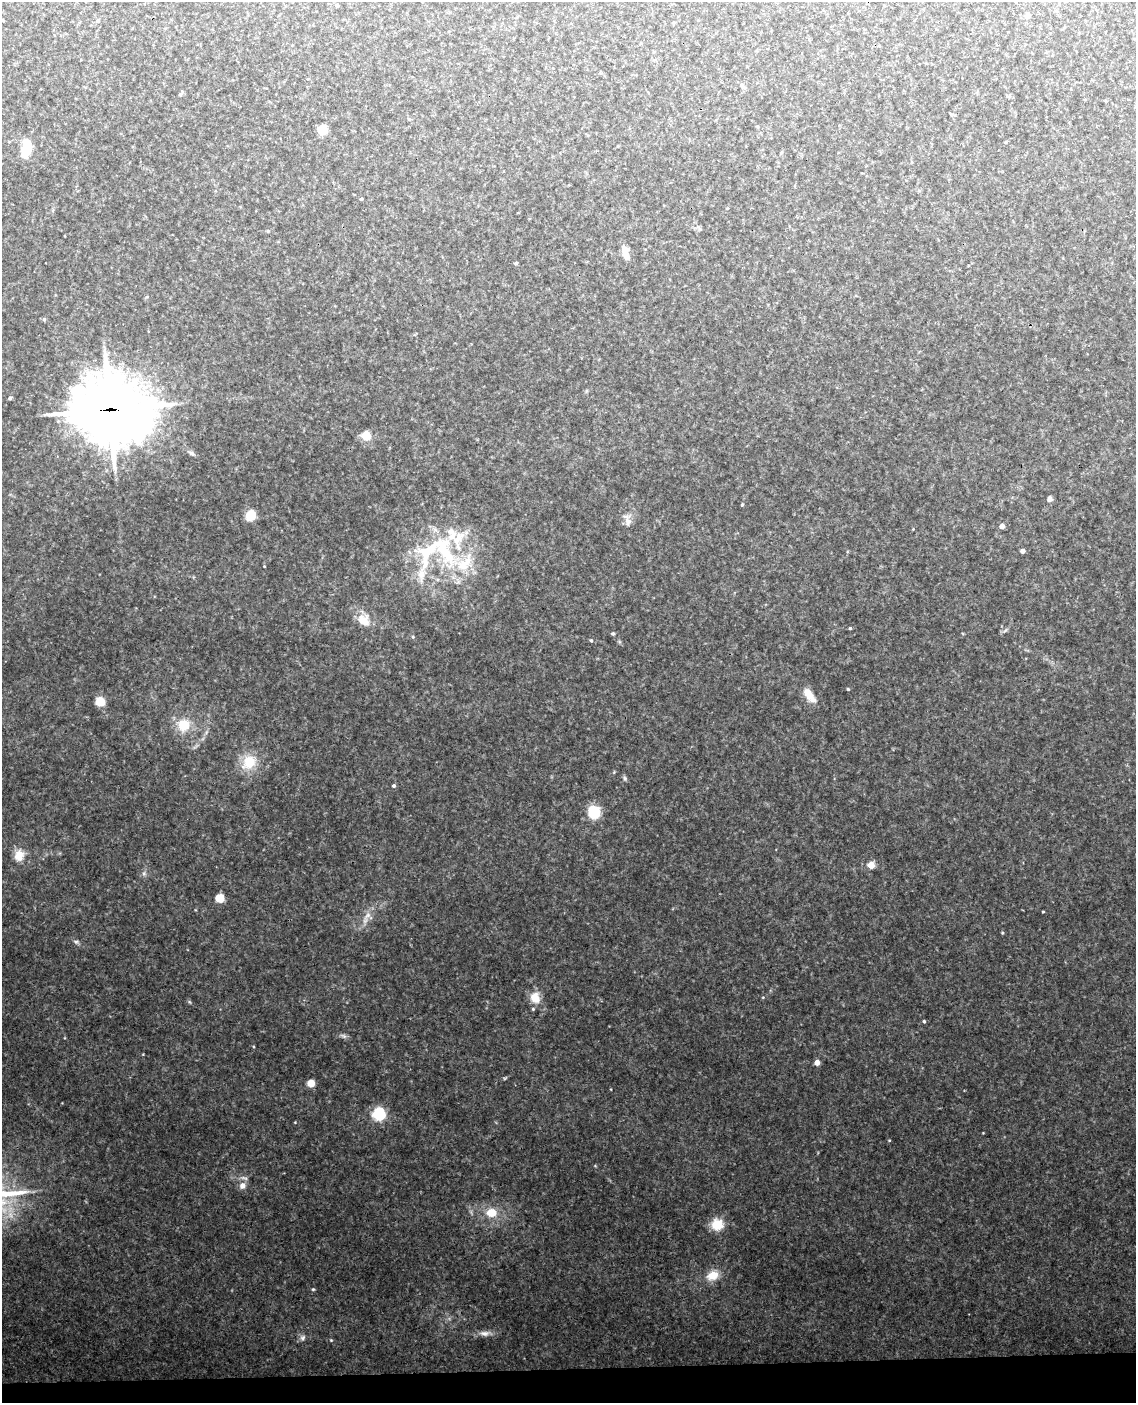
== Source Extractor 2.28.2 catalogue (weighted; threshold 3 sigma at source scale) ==
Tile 10 of 4 x 3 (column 2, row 3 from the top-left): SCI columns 1194-2327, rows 243-1643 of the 4654 x 4584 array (HDU 1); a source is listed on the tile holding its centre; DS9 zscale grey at full resolution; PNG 1138 x 1405 px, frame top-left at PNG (2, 2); no overlay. Shown black and unused: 2% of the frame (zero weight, under 3 of 4 exposures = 6% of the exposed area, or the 3 px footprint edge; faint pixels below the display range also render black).
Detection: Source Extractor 2.28.2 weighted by HDU 2 'WHT'; one run over the whole footprint, this tile lists its part. Background 0.153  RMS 0.0097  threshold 0.0435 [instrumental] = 3 sigma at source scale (4.5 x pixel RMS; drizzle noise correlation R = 1.50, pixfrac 1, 0.05/0.05 arcsec/px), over >= 5 px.
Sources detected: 48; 3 inside a brighter listed object's ellipse — not listed separately; the other 45 listed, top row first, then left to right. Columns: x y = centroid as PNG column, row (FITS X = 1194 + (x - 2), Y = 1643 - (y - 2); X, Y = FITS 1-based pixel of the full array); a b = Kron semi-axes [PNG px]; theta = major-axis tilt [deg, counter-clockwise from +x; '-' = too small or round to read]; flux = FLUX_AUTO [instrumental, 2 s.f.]
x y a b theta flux
337 5 4 3 - 1
1027 16 6 5 - 2.6
98 21 4 4 - 0.97
180 95 4 4 - 0.94
322 130 6 6 - 18
27 148 21 10 78 13
361 199 3 3 - 0.79
625 252 16 6 -73 7.1
516 263 4 4 - 0.96
44 319 5 3 - 0.98
10 398 5 3 - 0.96
110 410 28 24 -12 3400
366 436 7 7 - 14
1049 499 5 4 - 3
251 515 7 7 - 18
1002 526 4 4 - 5.2
458 539 18 8 44 11
429 550 44 21 59 49
1022 551 4 4 - 3.4
466 562 22 8 30 13
363 620 15 10 -38 10
850 628 3 3 - 0.9
613 633 4 4 - 1.1
591 640 4 3 - 0.98
809 695 17 7 -55 10
100 701 6 6 - 17
184 725 14 13 - 15
249 762 13 12 - 17
394 786 4 4 - 1.3
594 812 7 7 - 44
19 855 14 12 80 8.9
871 865 4 4 - 18
219 898 5 5 - 19
1043 912 4 2 - 0.63
535 997 14 12 -68 9.7
924 1021 4 3 - 0.98
817 1062 4 4 - 7.4
311 1083 6 6 - 9
379 1114 8 8 - 41
242 1186 8 7 - 4.6
491 1213 10 8 10 13
717 1224 14 13 - 13
713 1275 14 10 18 9.8
485 1333 12 5 2 3.6
303 1338 7 4 89 1.7
Overlapping masked pixels (flux is a lower limit): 1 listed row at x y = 110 410
Unlisted compact peaks at least as high as the median listed source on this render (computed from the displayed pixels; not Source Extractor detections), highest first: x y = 313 1289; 331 1340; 76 942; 848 689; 625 778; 889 1140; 344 1036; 1002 933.